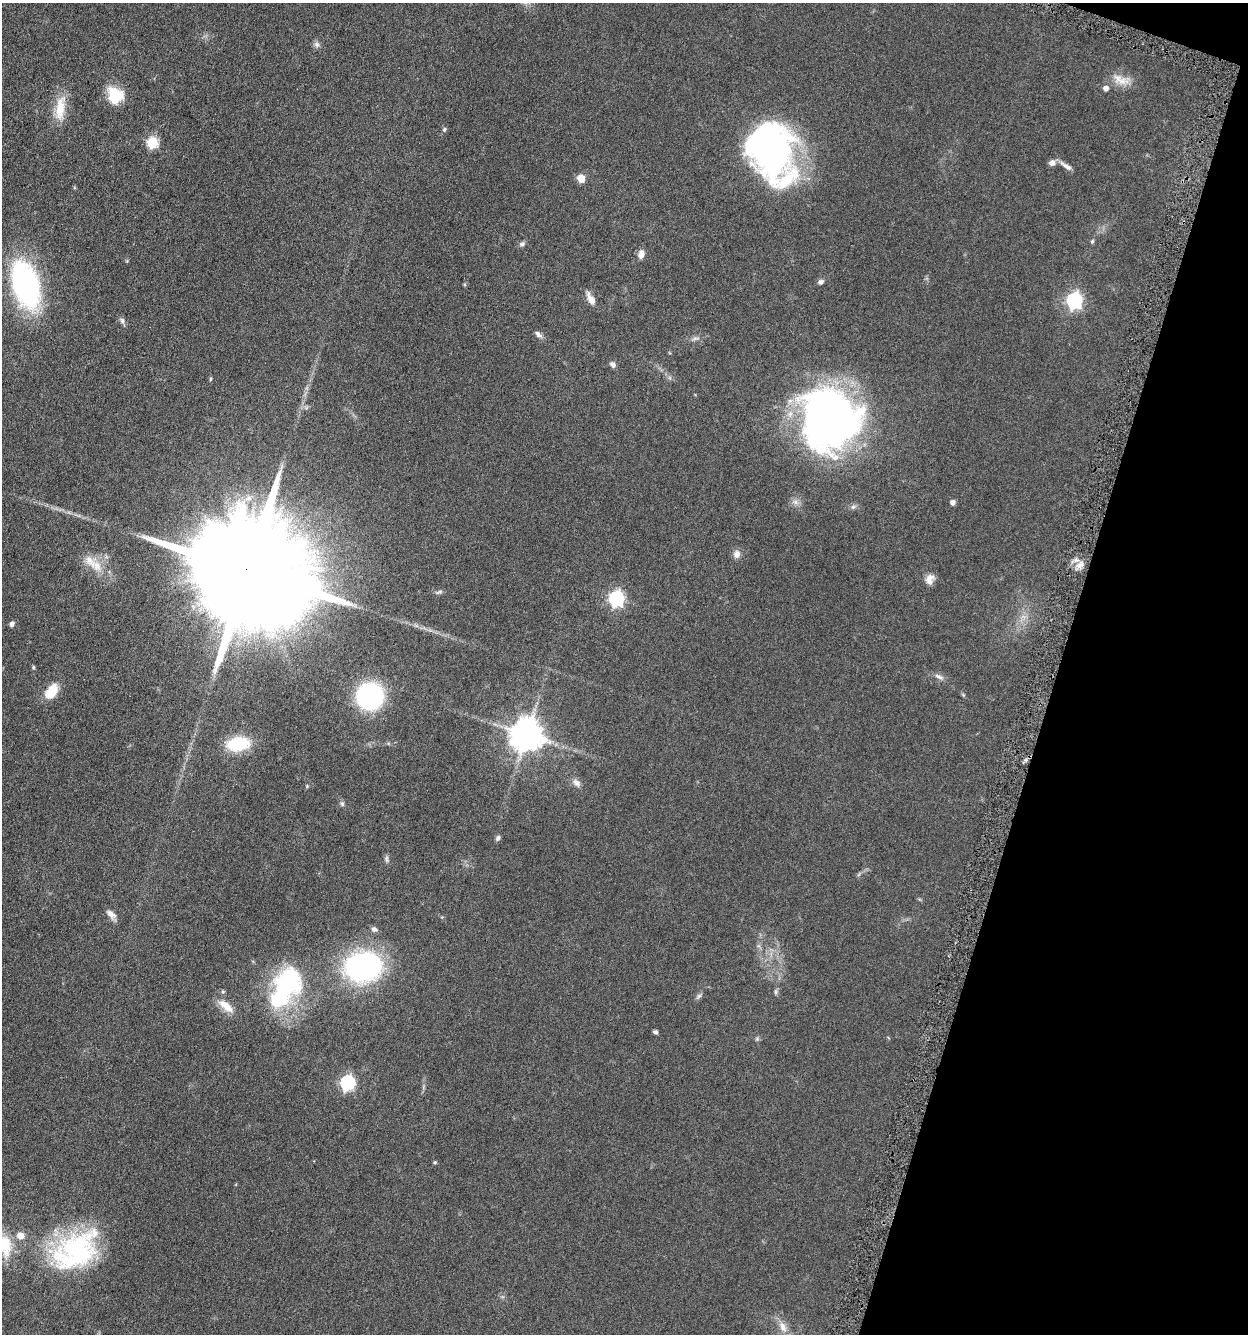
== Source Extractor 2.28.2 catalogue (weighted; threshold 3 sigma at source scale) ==
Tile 8 of 4 x 4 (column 4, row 2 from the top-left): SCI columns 3999-5244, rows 2675-4006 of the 5376 x 5350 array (HDU 1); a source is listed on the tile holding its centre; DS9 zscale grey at full resolution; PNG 1250 x 1336 px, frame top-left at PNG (2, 3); no overlay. Shown black and unused: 16% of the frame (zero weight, under 3 of 6 exposures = <1% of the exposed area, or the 3 px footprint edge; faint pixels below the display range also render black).
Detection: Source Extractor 2.28.2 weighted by HDU 2 'WHT'; one run over the whole footprint, this tile lists its part. Background 0.0957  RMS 0.0067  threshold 0.0276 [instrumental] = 3 sigma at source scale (4.09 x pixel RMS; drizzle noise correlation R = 1.36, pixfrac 0.8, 0.05/0.05 arcsec/px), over >= 5 px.
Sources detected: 63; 1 too faint to see at this stretch — not listed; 1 inside a brighter listed object's ellipse — not listed separately; the other 61 listed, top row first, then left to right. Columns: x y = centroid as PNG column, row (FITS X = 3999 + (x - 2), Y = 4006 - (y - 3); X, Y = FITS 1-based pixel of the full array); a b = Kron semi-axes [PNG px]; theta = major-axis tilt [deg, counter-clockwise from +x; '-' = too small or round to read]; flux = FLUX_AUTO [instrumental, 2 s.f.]
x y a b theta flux
317 45 8 7 - 1.9
1121 80 28 13 -14 8.9
1106 88 5 5 - 3.1
115 95 19 16 -49 18
60 108 37 12 81 14
444 130 6 5 - 1.2
152 142 6 6 - 49
768 148 59 46 -75 190
1052 163 9 7 21 3.3
1066 166 19 5 -33 3.2
581 178 6 6 - 8
1092 241 5 4 - 1
522 244 8 6 25 1.6
641 254 10 7 71 3.7
821 282 7 5 31 2
26 285 33 18 -72 180
591 299 17 7 -61 4.8
1074 300 7 6 - 160
122 321 13 5 -66 1.9
538 334 11 5 -42 2.2
695 338 12 5 6 2.1
613 365 8 6 -43 2.2
670 378 6 4 -71 1.1
211 379 6 4 88 0.67
830 419 56 50 -71 370
248 498 10 9 - 4.2
795 502 10 7 -24 2.7
953 502 5 5 - 2.9
853 507 8 5 30 1.6
737 554 11 9 68 3.2
90 561 25 13 -52 11
1080 565 12 6 50 3.7
247 571 48 26 -21 28000
930 579 13 10 66 4.4
439 592 11 4 15 1.4
616 598 7 6 - 150
12 624 6 5 - 2.1
33 667 5 4 - 0.74
939 677 14 6 -25 2.8
51 692 15 9 56 16
370 696 20 20 - 95
527 735 10 9 - 1200
238 744 22 13 7 32
576 783 13 8 -39 3.3
307 786 5 4 - 0.63
342 804 6 5 - 1.2
498 838 7 5 51 1.6
111 914 14 8 -45 3.7
374 929 8 6 -24 2
363 967 30 24 5 150
285 987 49 27 61 85
776 992 9 4 90 1.2
698 996 10 5 48 1.5
226 1006 24 9 -41 8.2
655 1032 5 4 - 1.3
757 1039 6 6 - 1
347 1083 7 6 - 110
435 1162 4 4 - 0.84
20 1236 9 8 - 4.8
75 1251 63 40 33 91
783 1327 18 9 -62 5.9
Overlapping masked pixels (flux is a lower limit): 1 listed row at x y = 247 571